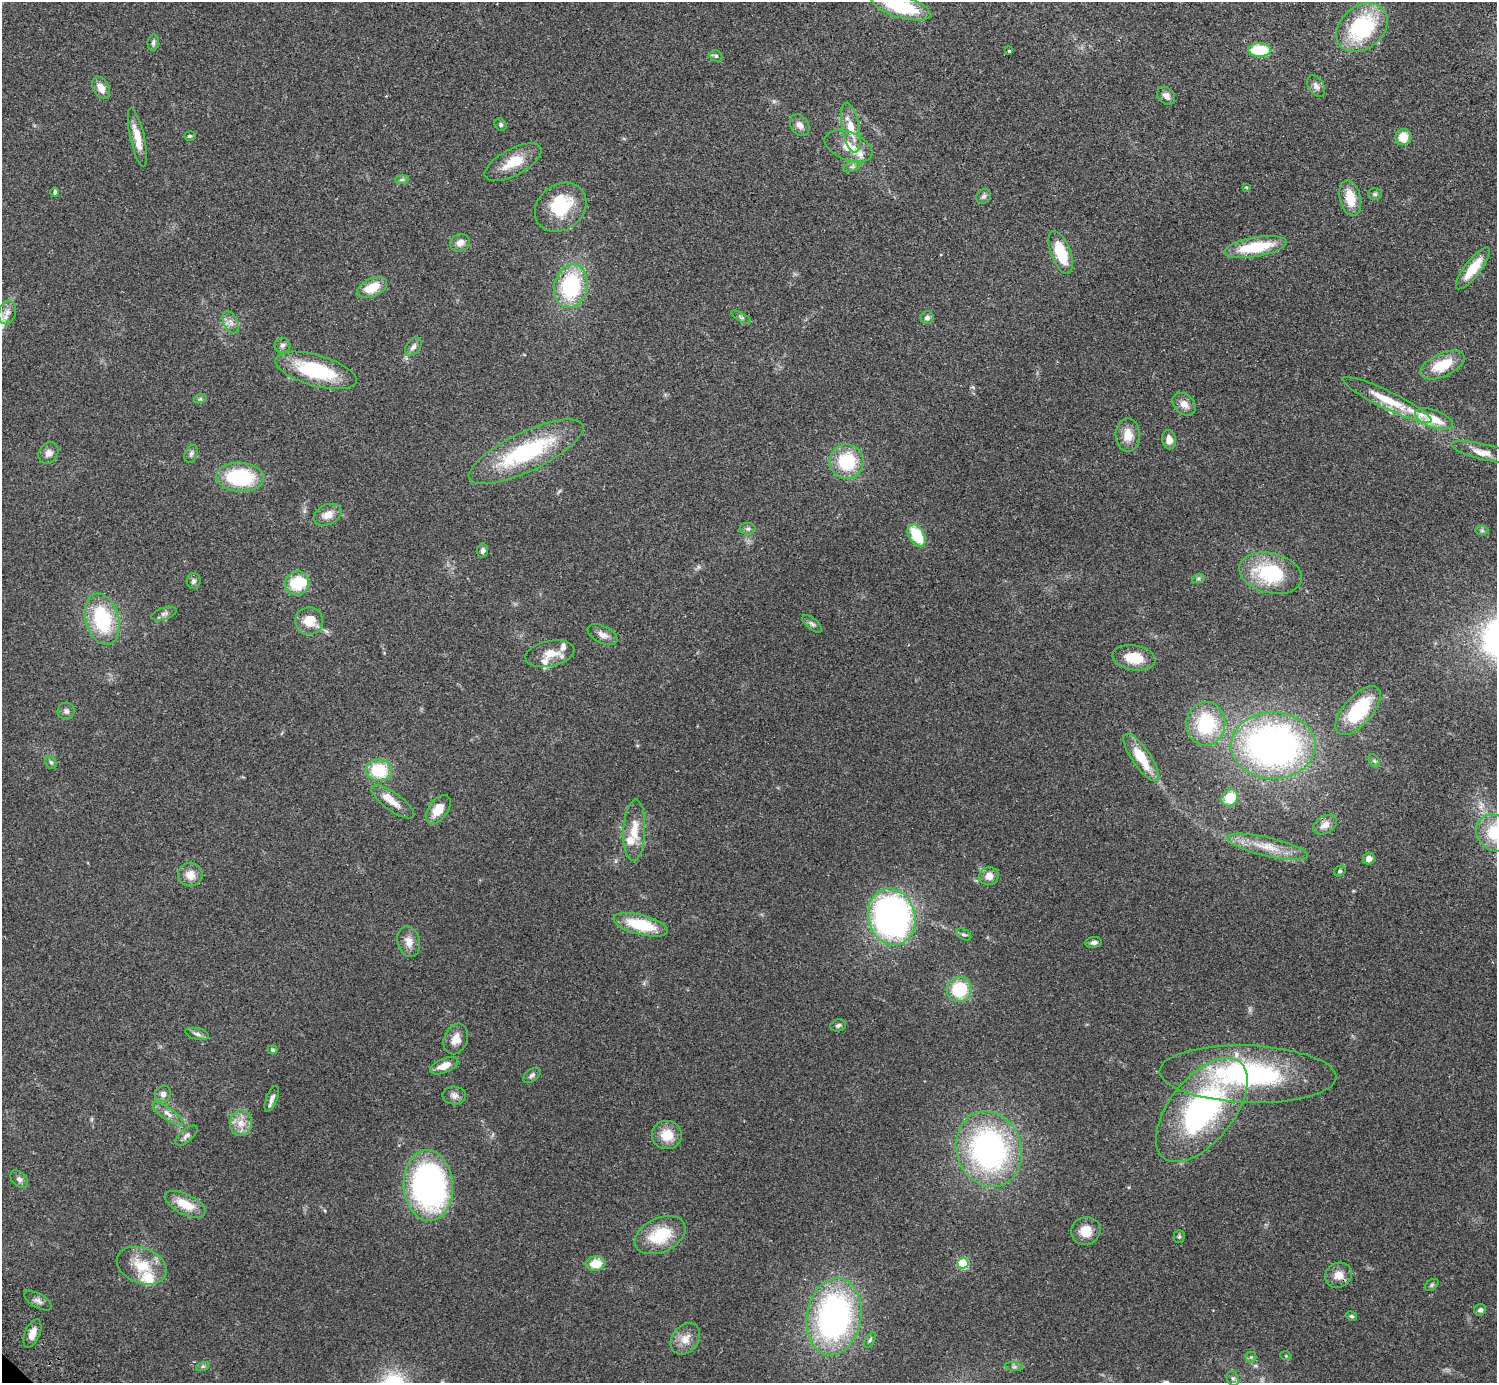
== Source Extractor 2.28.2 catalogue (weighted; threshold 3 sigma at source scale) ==
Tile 10 of 4 x 4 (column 2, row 3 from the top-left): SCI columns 1540-3034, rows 1587-2967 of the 6072 x 6073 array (HDU 1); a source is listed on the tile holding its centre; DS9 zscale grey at full resolution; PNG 1499 x 1385 px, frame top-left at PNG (2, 2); each listed source drawn as its Kron ellipse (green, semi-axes under 4 px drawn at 4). Shown black and unused: <1% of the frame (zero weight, under 2 of 3 exposures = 3% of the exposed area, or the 3 px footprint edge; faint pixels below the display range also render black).
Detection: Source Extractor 2.28.2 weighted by HDU 2 'WHT'; one run over the whole footprint, this tile lists its part. Background 0.0731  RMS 0.0082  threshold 0.037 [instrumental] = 3 sigma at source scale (4.5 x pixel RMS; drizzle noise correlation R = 1.50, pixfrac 1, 0.05/0.05 arcsec/px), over >= 5 px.
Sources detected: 138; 1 inside a brighter object's white glare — neither listed nor drawn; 6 inside a brighter listed object's ellipse — not listed separately; the other 131 listed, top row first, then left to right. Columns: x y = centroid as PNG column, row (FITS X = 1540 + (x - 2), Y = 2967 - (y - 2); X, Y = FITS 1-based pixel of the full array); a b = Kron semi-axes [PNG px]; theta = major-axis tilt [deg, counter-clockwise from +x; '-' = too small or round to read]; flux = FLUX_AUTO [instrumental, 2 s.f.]
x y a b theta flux
901 7 30 11 -16 46
1362 28 28 21 39 71
153 43 8 5 82 2.5
1259 50 11 7 0 31
1009 51 3 3 - 3.3
716 56 6 5 - 1.5
1316 86 12 7 -56 3.7
101 88 12 8 -62 7.5
1166 96 10 7 -43 4.2
501 125 6 5 - 1.7
800 125 12 8 -54 5
851 128 25 8 -80 14
190 136 6 4 -1 1.3
1403 137 8 8 - 12
137 138 30 7 -77 12
848 146 25 14 -22 15
513 162 31 13 28 19
852 166 9 5 24 2.2
402 180 7 4 0 1.5
1246 187 3 2 - 0.69
55 192 5 4 - 1.8
1375 194 7 6 - 1.7
984 196 8 6 41 2.2
1350 198 18 10 -76 17
561 207 28 22 39 39
460 243 10 8 26 4.9
1255 247 32 9 10 38
1061 252 22 10 -69 29
1473 268 25 8 52 20
571 286 22 16 78 72
372 288 16 9 24 17
7 312 12 8 76 4.9
741 317 11 3 -30 1.4
927 318 6 6 - 2.6
231 322 12 7 -64 4.3
283 345 8 7 - 2.5
413 347 10 7 52 3.4
1442 365 24 11 24 23
316 370 42 15 -16 63
200 399 6 4 18 1.3
1387 400 49 9 -26 30
1184 404 13 9 -42 6.9
1434 419 20 8 -19 22
1128 435 17 12 -89 12
1169 440 10 7 -81 6
526 452 63 19 26 88
1485 452 35 7 -13 8.9
48 453 11 9 55 5
191 454 9 6 67 2.2
847 462 17 17 - 40
240 477 24 14 -3 56
328 515 15 10 25 8.5
748 529 8 6 1 2
1482 531 7 4 0 1.4
917 535 12 7 -59 29
483 550 7 5 84 2.2
1270 573 32 20 -14 54
1198 579 6 4 19 1.4
194 581 8 7 - 2.1
297 583 12 11 - 27
164 614 13 6 18 3
102 619 26 16 -74 58
309 621 14 14 - 16
812 624 11 5 -40 2.3
603 635 16 8 -27 5.3
550 654 25 12 11 13
1134 658 21 12 -9 19
66 711 8 8 - 2.7
1358 711 30 14 48 58
1206 724 22 19 86 50
1273 745 42 33 -1 330
1141 757 28 9 -56 26
1374 761 7 5 -60 1.6
51 762 7 5 -66 1.6
379 770 13 11 -9 31
1230 798 9 7 49 21
393 802 25 9 -35 9.7
438 809 16 9 53 13
1325 825 13 8 30 6.2
634 830 31 11 87 16
1496 833 21 17 -30 35
1267 847 41 9 -13 18
1369 859 6 6 - 4.7
1340 871 6 5 - 1.5
190 875 12 11 - 9
989 876 10 9 - 6.9
892 917 28 23 -75 290
641 925 28 10 -14 35
964 934 8 5 -27 1.8
409 942 15 11 -75 8
1094 942 8 5 6 2.5
959 989 13 12 - 34
838 1025 8 6 18 2
197 1034 12 5 -14 2.7
456 1039 16 11 69 8.9
273 1050 5 4 - 1.3
444 1066 15 7 22 9.3
1248 1074 88 28 -2 150
532 1075 10 6 36 2.2
163 1094 8 7 - 3.5
454 1095 11 9 -3 4.1
272 1099 14 5 69 3.7
1202 1110 61 32 51 190
168 1114 18 6 -35 5.1
241 1123 13 11 83 8.8
186 1135 13 6 41 3
667 1135 15 14 - 15
989 1149 38 32 -72 200
19 1179 10 7 -43 2.7
428 1185 35 24 -87 260
185 1204 22 10 -26 17
1086 1231 15 14 - 12
660 1235 27 17 25 32
1179 1237 6 5 - 1.3
963 1263 5 5 - 74
596 1264 10 7 7 14
142 1266 26 17 -21 24
1338 1275 14 12 27 8.5
1432 1285 8 5 37 1.4
38 1301 15 7 -30 3.6
1480 1310 6 5 - 2.4
1352 1316 6 4 -28 1.4
834 1317 39 27 81 230
32 1334 15 7 67 6.5
685 1339 17 13 51 9.8
870 1340 8 3 58 1.3
1286 1356 5 3 - 0.81
1251 1357 5 5 - 1.4
203 1366 7 4 18 1.4
1014 1367 9 4 -8 1.8
1233 1378 7 6 - 2.2
Isophote crosses this tile's border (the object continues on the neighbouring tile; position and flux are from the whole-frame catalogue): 2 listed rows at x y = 901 7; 1496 833